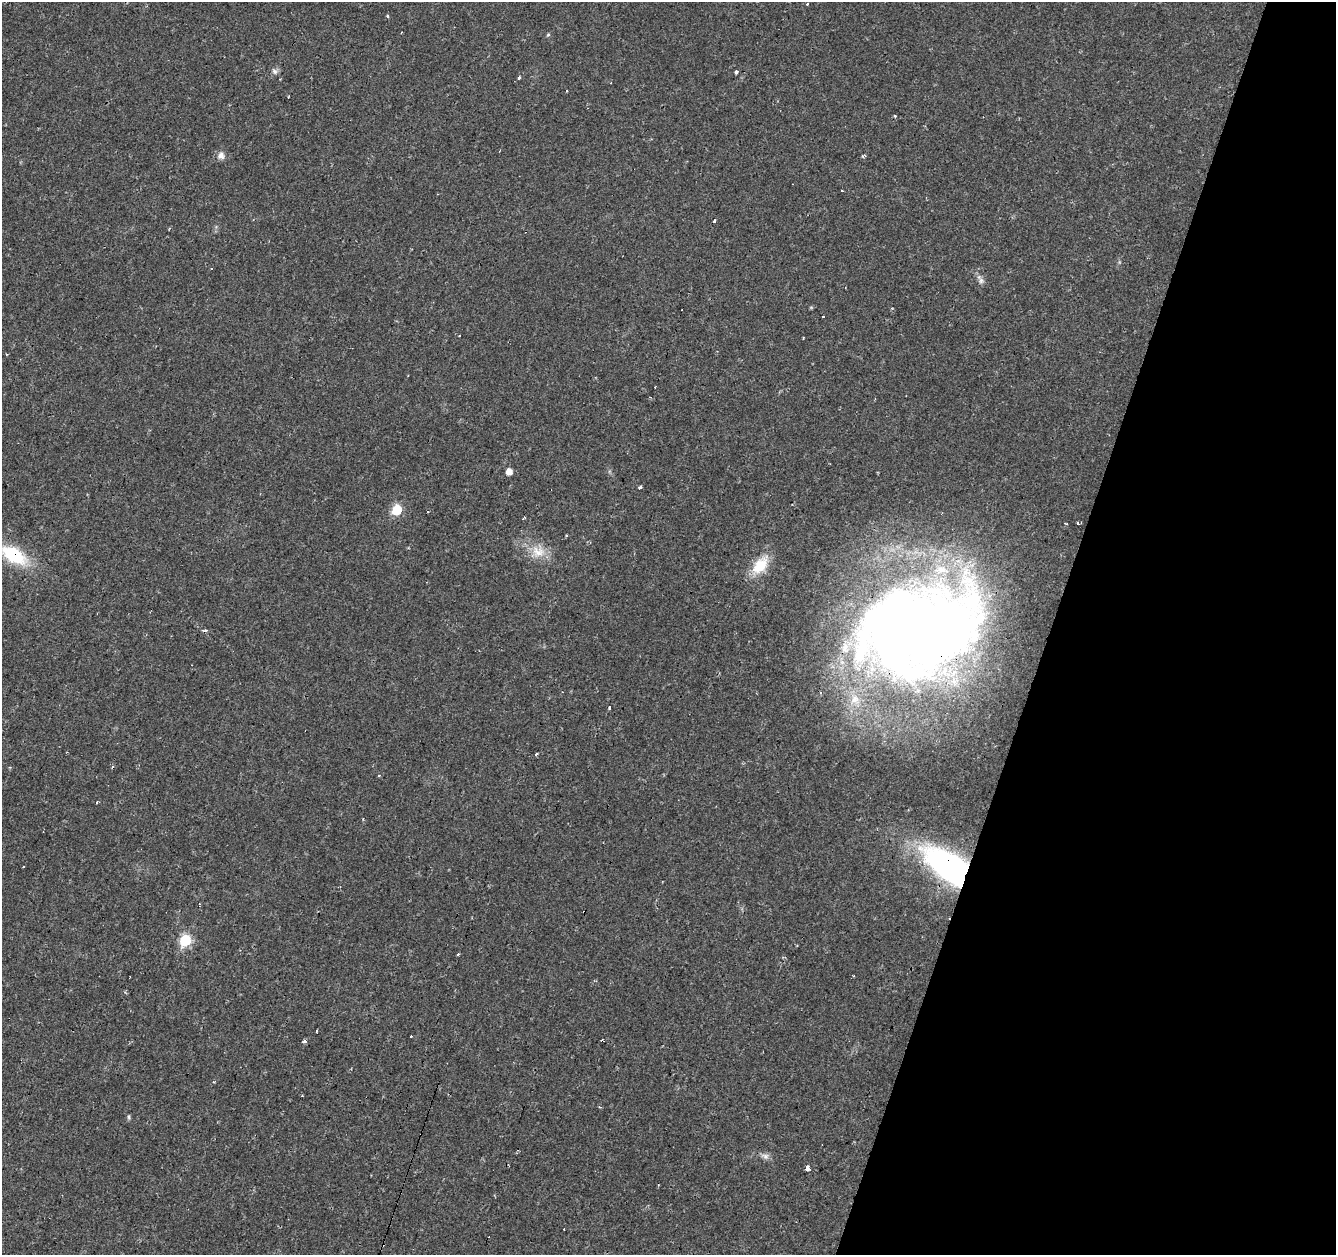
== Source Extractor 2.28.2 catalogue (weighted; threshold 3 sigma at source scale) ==
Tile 8 of 4 x 4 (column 4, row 2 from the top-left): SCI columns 4001-5334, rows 2718-3970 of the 5339 x 5500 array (HDU 1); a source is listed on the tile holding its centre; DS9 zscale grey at full resolution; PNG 1338 x 1257 px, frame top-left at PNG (2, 2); no overlay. Shown black and unused: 21% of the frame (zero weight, under 2 of 3 exposures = <1% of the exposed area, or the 3 px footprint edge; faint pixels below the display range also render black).
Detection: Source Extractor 2.28.2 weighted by HDU 2 'WHT'; one run over the whole footprint, this tile lists its part. Background 0.0241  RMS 0.0034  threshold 0.0151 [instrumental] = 3 sigma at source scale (4.5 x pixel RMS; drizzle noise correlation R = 1.50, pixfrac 1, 0.0396/0.0396 arcsec/px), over >= 5 px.
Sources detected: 51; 19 cosmic-ray / hot-pixel residue — not listed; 2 inside a brighter listed object's ellipse — not listed separately; the other 30 listed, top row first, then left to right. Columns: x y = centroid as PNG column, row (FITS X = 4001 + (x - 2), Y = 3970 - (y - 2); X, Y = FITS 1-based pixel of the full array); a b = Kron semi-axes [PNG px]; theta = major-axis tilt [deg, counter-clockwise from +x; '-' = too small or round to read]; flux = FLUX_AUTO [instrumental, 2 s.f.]
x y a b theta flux
387 16 4 3 - 1.2
548 35 5 4 - 0.46
274 71 8 7 - 1.1
736 72 5 4 - 0.88
519 78 3 3 - 1.2
895 116 4 3 - 0.34
221 155 8 7 - 1.9
864 156 5 3 - 0.7
211 269 3 2 - 0.27
980 279 16 6 -58 1.6
459 335 3 3 - 0.43
509 471 5 5 - 3.1
640 488 3 3 - 5.2
397 510 6 6 - 20
524 518 4 2 - 0.34
1077 523 3 3 - 1.9
538 551 21 18 -15 6.6
13 555 28 15 -31 21
760 566 23 13 50 9.9
918 629 123 79 17 490
610 707 3 3 - 2.5
536 754 4 3 - 1.6
379 775 3 3 - 0.35
949 867 52 24 -35 96
185 940 6 6 - 31
458 954 3 3 - 0.64
304 1041 4 4 - 0.94
129 1117 7 3 -90 0.52
765 1156 12 7 -19 1.5
807 1168 4 4 - 17
Overlapping masked pixels (flux is a lower limit): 3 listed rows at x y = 13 555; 918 629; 949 867
Isophote crosses this tile's border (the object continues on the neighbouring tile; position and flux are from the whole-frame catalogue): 1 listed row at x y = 13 555